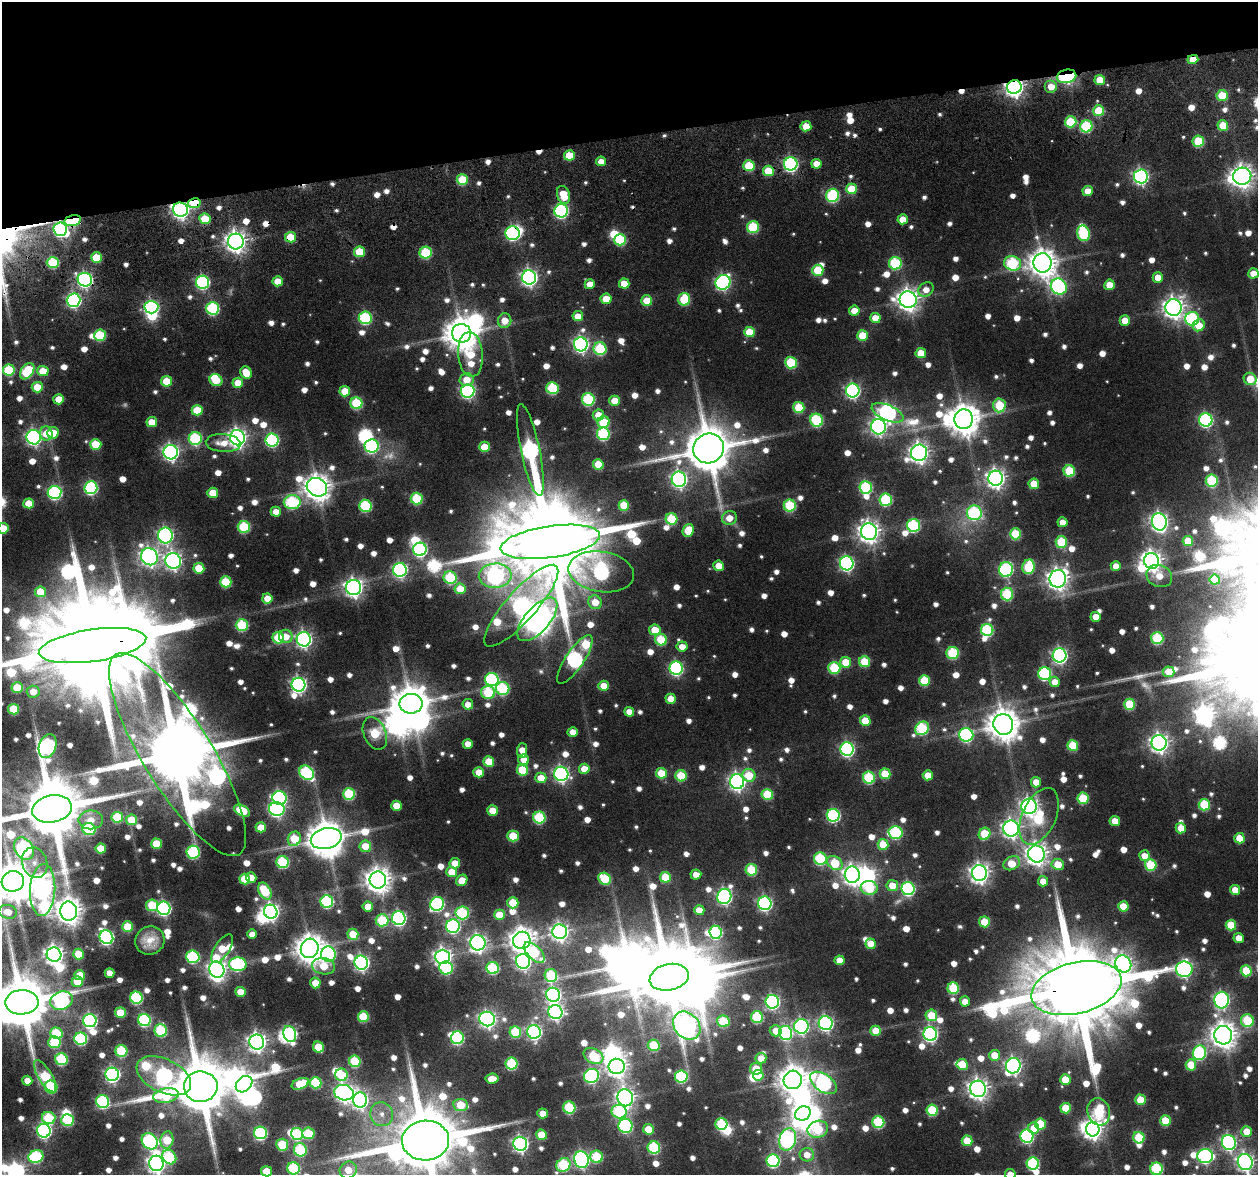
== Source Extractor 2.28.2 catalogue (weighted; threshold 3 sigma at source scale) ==
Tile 3 of 4 x 4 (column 3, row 1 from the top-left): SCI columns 2657-3912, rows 3748-4920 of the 5399 x 5357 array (HDU 1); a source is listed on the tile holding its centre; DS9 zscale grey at full resolution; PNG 1260 x 1177 px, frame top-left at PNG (2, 2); each listed source drawn as its Kron ellipse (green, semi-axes under 4 px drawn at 4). Shown black and unused: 12% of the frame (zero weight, under 3 of 6 exposures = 11% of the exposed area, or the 3 px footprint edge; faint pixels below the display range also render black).
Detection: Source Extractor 2.28.2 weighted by HDU 2 'WHT'; one run over the whole footprint, this tile lists its part. Background 0.109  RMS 0.014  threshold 0.0575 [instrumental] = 3 sigma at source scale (4.09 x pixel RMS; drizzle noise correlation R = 1.36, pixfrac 0.8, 0.05/0.05 arcsec/px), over >= 5 px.
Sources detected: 1103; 8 too faint to see at this stretch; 39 inside a brighter object's white glare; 7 cosmic-ray / hot-pixel residue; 1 long thin detection or spike segment (spike, bleed or trail) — neither listed nor drawn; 9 inside a brighter listed object's ellipse — not listed separately; of the other 1039, all 500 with FLUX_AUTO >= 15.8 (the completeness limit of this list) listed and drawn (539 fainter detections not listed), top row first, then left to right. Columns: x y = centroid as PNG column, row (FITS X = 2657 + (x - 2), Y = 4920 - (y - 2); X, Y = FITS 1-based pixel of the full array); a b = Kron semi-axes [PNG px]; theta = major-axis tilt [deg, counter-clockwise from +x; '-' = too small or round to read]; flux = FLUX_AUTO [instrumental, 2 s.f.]
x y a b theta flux
1193 59 5 4 - 23
1066 76 10 6 14 200
1100 80 5 5 - 34
1014 87 7 6 - 760
1051 87 6 6 - 21
1222 95 5 5 - 45
1099 111 5 5 - 64
1071 122 6 5 - 78
1223 125 5 5 - 35
806 126 5 5 - 30
1086 126 6 6 - 120
1198 141 6 5 - 73
569 155 5 5 - 41
601 161 5 5 - 17
791 164 6 6 - 330
816 164 5 5 - 22
749 166 5 5 - 61
768 171 5 5 - 49
1141 176 7 7 - 400
1242 176 9 8 - 1200
462 180 5 5 - 67
851 189 5 5 - 47
1088 191 5 5 - 23
563 195 9 6 -73 38
833 195 7 6 - 160
194 203 6 5 - 62
180 210 7 7 - 600
561 211 7 6 - 260
205 219 5 5 - 46
903 219 5 5 - 23
73 220 8 5 14 170
753 227 6 6 - 100
60 229 7 6 - 220
512 233 7 7 - 260
1083 233 8 6 -74 130
291 237 5 5 - 47
620 240 6 5 - 89
236 241 8 8 - 1000
359 252 5 5 - 44
426 253 6 6 - 98
96 257 5 5 - 54
53 262 6 5 - 98
895 263 6 6 - 130
1012 263 9 7 -14 160
1042 263 9 9 - 2000
818 270 5 5 - 53
1253 273 5 5 - 19
529 277 7 7 - 520
1158 277 5 5 - 18
85 280 7 7 - 380
278 281 5 5 - 25
202 282 6 6 - 250
723 282 8 7 - 340
624 283 5 5 - 30
590 284 5 5 - 22
1109 285 5 5 - 27
1059 287 8 7 - 320
926 290 8 6 39 16
606 299 5 5 - 29
684 299 6 6 - 80
74 300 7 6 - 330
908 300 9 8 - 1100
647 301 5 5 - 36
151 307 7 6 - 270
213 308 6 6 - 170
1174 308 8 8 - 1000
854 311 5 5 - 23
578 316 5 5 - 22
365 318 6 6 - 160
875 318 5 5 - 27
1192 319 7 7 - 170
1125 320 5 5 - 23
505 321 7 6 - 22
1199 325 6 5 - 30
749 332 5 5 - 44
462 333 9 9 - 2900
100 335 6 5 - 89
863 335 5 5 - 48
581 344 7 7 - 430
600 349 6 6 - 120
921 353 5 5 - 31
471 354 22 12 -85 67
791 363 6 5 - 92
9 370 6 5 - 84
27 371 9 6 52 98
43 371 5 5 - 36
246 373 6 5 - 32
1250 379 7 6 - 28
216 380 7 5 -36 42
466 380 7 6 - 24
167 381 5 5 - 48
238 383 5 5 - 29
37 387 5 5 - 37
552 388 6 6 - 110
345 391 5 5 - 34
468 391 7 6 - 260
853 391 7 6 - 340
59 399 5 5 - 24
588 399 6 6 - 140
615 401 5 5 - 31
356 403 6 6 - 100
999 405 7 6 - 77
799 407 5 5 - 66
197 410 5 5 - 50
887 413 17 7 -24 580
598 415 5 5 - 22
964 419 10 9 - 2600
816 420 7 6 - 120
1206 420 6 6 - 260
152 422 5 5 - 27
603 422 6 6 - 85
878 427 8 7 - 460
53 433 6 5 - 32
46 434 7 6 - 24
603 434 6 6 - 150
34 437 7 7 - 420
195 438 6 6 - 150
237 438 7 7 - 740
272 440 6 6 - 210
223 443 17 9 -4 21
96 444 5 5 - 55
372 446 7 6 - 230
484 447 5 5 - 39
709 448 15 14 - 7500
530 450 47 9 -78 520
171 452 7 7 - 510
919 453 8 8 - 860
598 464 5 5 - 37
1069 471 6 5 - 81
996 478 7 7 - 800
679 479 8 7 - 450
1212 480 6 6 - 110
1034 484 5 5 - 34
317 487 10 9 - 1800
866 487 6 6 - 160
91 488 6 6 - 230
55 492 7 6 - 240
213 493 5 5 - 38
417 498 6 6 - 91
886 500 6 6 - 140
292 502 8 7 - 170
29 503 5 5 - 31
624 505 5 5 - 56
365 506 6 6 - 130
790 506 6 6 - 120
276 512 5 5 - 19
974 513 7 7 - 160
729 518 7 7 - 20
671 519 6 5 - 76
1062 522 5 5 - 16
1159 522 9 7 -78 660
914 525 6 6 - 170
244 527 6 6 - 110
3 528 5 5 - 35
688 530 6 5 - 39
869 532 8 8 - 1100
1015 534 5 5 - 68
165 535 8 7 - 410
1188 541 5 5 - 44
550 542 50 15 8 42000
1061 542 6 5 - 76
420 549 6 6 - 310
149 557 9 8 - 670
173 561 8 7 - 550
1152 561 8 7 - 970
847 563 7 7 - 340
719 566 5 5 - 25
1116 566 5 5 - 16
1029 567 7 6 - 97
199 568 5 5 - 48
400 570 7 7 - 330
1006 570 7 7 - 230
601 572 33 20 -9 350
495 576 16 12 4 480
1159 576 13 11 -24 21
450 578 6 6 - 110
1058 579 9 8 - 1000
1215 580 5 5 - 46
226 582 6 5 - 72
354 588 7 7 - 700
460 589 5 5 - 33
40 592 5 5 - 41
1007 594 6 6 - 120
267 598 5 5 - 21
595 602 7 6 - 28
521 606 53 15 48 470
1096 617 5 5 - 18
537 619 27 12 49 2400
242 625 6 6 - 120
655 630 5 5 - 36
987 630 6 6 - 150
286 636 7 6 - 20
278 638 6 5 - 81
1157 638 6 6 - 120
304 639 7 7 - 500
661 640 6 5 - 73
92 646 54 16 8 53000
682 646 5 5 - 16
953 653 6 6 - 110
1060 655 7 7 - 400
575 659 28 9 56 450
846 662 5 5 - 39
865 662 5 5 - 63
676 668 7 6 - 250
834 668 6 6 - 92
1169 672 6 5 - 27
1045 674 6 6 - 180
492 679 7 6 - 210
924 680 5 5 - 69
1055 682 5 5 - 17
298 685 7 6 - 460
604 686 5 5 - 22
17 688 5 5 - 51
503 689 6 6 - 140
33 692 6 6 - 19
488 692 7 6 - 82
671 699 5 5 - 26
411 704 11 10 - 3900
468 704 5 5 - 16
1130 704 5 5 - 80
13 709 5 5 - 60
629 712 5 5 - 17
865 721 5 5 - 39
1003 724 10 10 - 2800
922 728 7 6 - 140
573 732 5 4 - 17
375 733 17 11 -66 86
966 735 7 6 - 240
1159 743 8 7 - 770
468 744 5 5 - 16
1073 745 5 5 - 64
48 746 12 8 72 360
847 749 7 6 - 320
522 750 7 5 87 20
177 754 117 34 -58 22000
524 760 5 5 - 17
489 762 5 5 - 46
584 769 5 5 - 25
522 770 5 5 - 64
479 772 5 5 - 25
307 773 8 6 -44 180
661 773 5 5 - 48
561 774 7 7 - 440
885 774 5 5 - 50
749 775 7 6 - 40
928 775 5 5 - 27
681 776 6 5 - 66
541 778 5 5 - 31
869 778 6 6 - 120
737 782 7 7 - 560
1036 782 5 5 - 18
349 794 6 6 - 110
767 794 6 5 - 72
279 798 7 6 - 280
1083 798 5 5 - 75
1204 805 6 5 - 88
396 806 5 5 - 30
1029 806 8 7 - 560
52 809 20 13 11 15000
277 809 8 7 - 310
492 810 5 5 - 26
242 811 8 5 -27 67
833 815 6 6 - 210
1039 816 30 16 66 57
117 817 5 5 - 85
539 817 6 6 - 130
91 820 12 9 1 17
132 820 5 5 - 37
1115 821 5 5 - 26
261 827 5 5 - 29
1011 828 8 8 - 710
1181 828 5 5 - 23
89 829 6 6 - 110
896 832 7 6 - 160
984 834 6 5 - 60
513 836 5 5 - 59
326 838 15 10 14 4100
1239 838 5 5 - 32
294 839 7 6 - 63
156 844 5 5 - 51
883 844 5 5 - 47
365 846 6 6 - 27
24 849 12 9 -60 310
101 849 5 5 - 37
193 852 6 6 - 160
1036 854 8 8 - 1100
1144 856 5 5 - 19
820 859 6 6 - 140
283 862 6 6 - 120
35 863 15 12 -71 16
455 863 5 5 - 21
835 863 8 6 -36 71
1012 863 9 6 28 34
1058 864 6 5 - 39
1151 865 6 5 - 90
751 870 6 5 - 88
452 872 5 5 - 34
979 873 8 7 - 830
696 874 5 5 - 16
852 875 8 7 - 820
665 877 5 5 - 50
251 878 5 5 - 26
245 879 5 5 - 50
605 879 7 5 -36 75
378 880 8 8 - 1600
462 880 6 5 - 23
13 881 11 10 - 4300
1043 881 5 5 - 16
892 886 6 5 - 26
869 888 8 7 - 82
908 889 7 6 - 210
43 890 26 12 87 1200
1235 890 5 5 - 23
265 891 9 6 -62 84
724 896 8 7 - 390
327 902 6 6 - 160
513 903 5 5 - 48
765 903 7 6 - 310
437 904 7 6 - 250
152 905 6 5 - 67
1123 906 5 5 - 39
368 907 5 5 - 24
164 908 7 6 - 290
699 910 5 5 - 26
69 911 9 8 - 1700
8 912 9 7 -11 21
271 912 7 6 - 530
462 913 7 6 - 140
499 915 5 5 - 43
399 918 7 6 - 330
382 920 6 6 - 91
984 922 5 5 - 37
1231 925 5 5 - 51
453 926 7 7 - 260
128 927 5 5 - 56
560 932 7 7 - 630
716 932 6 6 - 190
252 934 5 5 - 16
353 934 5 5 - 38
106 937 7 6 - 320
1239 938 5 5 - 19
522 940 9 8 - 1500
150 941 15 14 - 23
478 943 8 7 - 590
871 944 5 5 - 30
310 948 10 8 66 2100
222 949 16 7 57 50
534 952 13 6 -45 86
79 954 5 5 - 32
328 954 8 7 - 270
54 955 7 7 - 810
193 957 6 6 - 170
443 957 7 7 - 670
839 960 5 5 - 20
523 961 7 7 - 430
361 963 7 7 - 420
238 964 9 7 -4 210
1123 964 9 7 -57 520
324 966 11 8 -10 36
446 968 7 6 - 110
493 968 6 6 - 130
1184 969 8 7 - 420
217 970 8 7 - 760
1246 971 5 5 - 55
109 973 5 4 - 16
80 975 5 5 - 34
551 976 6 6 - 110
669 977 20 13 12 16000
77 981 5 5 - 28
315 983 5 5 - 26
953 988 6 5 - 99
1076 988 46 25 14 36000
240 992 5 5 - 24
553 995 7 7 - 410
136 998 6 6 - 160
1222 1000 8 7 - 400
61 1001 11 9 21 270
965 1001 5 5 - 16
22 1002 16 12 2 10000
772 1002 7 6 - 300
555 1012 7 7 - 410
120 1013 5 5 - 49
931 1015 6 5 - 47
363 1017 5 5 - 70
757 1017 6 6 - 110
487 1019 8 7 - 530
144 1020 6 6 - 190
90 1021 7 6 - 310
723 1021 6 6 - 72
1247 1021 6 6 - 96
826 1023 7 7 - 370
687 1026 15 12 -49 940
801 1026 7 7 - 370
161 1030 6 6 - 120
776 1031 6 5 - 19
876 1031 5 5 - 36
515 1032 6 5 - 76
534 1032 7 6 - 390
56 1033 6 5 - 78
785 1033 7 6 - 210
290 1034 8 6 -69 230
930 1034 7 6 - 370
1223 1035 9 9 - 1600
457 1038 6 6 - 170
81 1039 6 6 - 180
54 1042 6 6 - 76
257 1042 7 7 - 770
654 1045 6 5 - 76
318 1047 6 5 - 42
121 1051 6 6 - 100
1199 1053 7 6 - 200
994 1055 5 5 - 30
593 1056 10 7 -27 81
761 1058 5 5 - 20
62 1059 6 6 - 120
355 1061 6 5 - 92
511 1064 6 6 - 120
962 1064 5 5 - 47
1191 1065 5 5 - 43
617 1066 8 7 - 970
1013 1066 8 7 - 500
756 1069 6 6 - 38
112 1074 7 6 - 400
341 1075 6 6 - 66
758 1075 5 5 - 47
45 1076 18 7 -59 100
164 1076 29 16 -26 530
592 1076 8 7 - 280
681 1076 6 6 - 150
492 1079 6 5 - 20
793 1080 9 9 - 2100
1065 1080 5 5 - 33
27 1081 5 5 - 17
316 1083 6 5 - 100
823 1083 15 8 -35 370
244 1084 9 7 44 530
300 1084 9 5 22 59
51 1087 6 6 - 110
201 1087 17 15 2 12000
978 1089 8 7 - 920
344 1093 10 7 -13 670
166 1095 13 7 10 120
625 1098 8 7 - 730
360 1100 7 7 - 490
1140 1100 5 5 - 45
103 1102 6 6 - 190
461 1105 7 6 - 45
569 1108 6 6 - 110
1066 1108 5 5 - 48
932 1110 6 5 - 77
619 1112 7 7 - 140
1099 1112 14 11 -73 140
543 1113 5 5 - 22
803 1113 8 6 30 920
382 1114 12 11 - 16
49 1118 7 6 - 90
67 1120 6 6 - 93
1165 1121 5 5 - 54
878 1122 6 6 - 120
721 1124 6 6 - 98
1040 1124 5 5 - 59
625 1126 7 7 - 220
1034 1128 5 5 - 29
648 1129 5 5 - 34
818 1129 10 8 18 88
1093 1129 7 6 - 830
44 1131 7 7 - 370
1247 1132 5 5 - 29
261 1133 6 6 - 200
308 1133 6 6 - 73
297 1134 6 6 - 120
541 1135 5 5 - 37
1027 1136 7 6 - 230
1139 1138 6 5 - 69
788 1139 11 8 69 570
167 1140 8 6 80 51
426 1140 23 20 4 18000
150 1141 9 7 -46 260
967 1141 5 5 - 41
1229 1142 7 7 - 360
520 1144 7 7 - 490
282 1145 6 6 - 68
654 1148 6 6 - 140
300 1150 7 6 - 130
807 1155 7 6 - 20
1205 1156 8 7 - 320
36 1157 7 6 - 160
169 1157 8 6 -51 100
597 1157 6 6 - 85
581 1160 8 7 - 420
773 1161 6 6 - 200
1245 1162 8 7 - 610
156 1163 8 7 - 790
1033 1164 6 6 - 170
563 1165 7 6 - 130
293 1168 6 6 - 120
1156 1169 6 6 - 150
348 1170 9 8 - 26
267 1171 5 5 - 31
1010 1174 5 5 - 19
Overlapping masked pixels (flux is a lower limit): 20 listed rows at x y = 1193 59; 1066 76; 1014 87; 1222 95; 1099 111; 749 166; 768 171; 563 195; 194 203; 180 210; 561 211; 73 220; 60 229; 512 233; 291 237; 85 280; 151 307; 92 646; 177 754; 1076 988
Isophote crosses this tile's border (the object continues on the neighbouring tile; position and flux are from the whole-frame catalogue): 13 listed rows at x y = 3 528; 92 646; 52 809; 13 881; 22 1002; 426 1140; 1245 1162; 156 1163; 293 1168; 1156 1169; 348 1170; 267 1171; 1010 1174